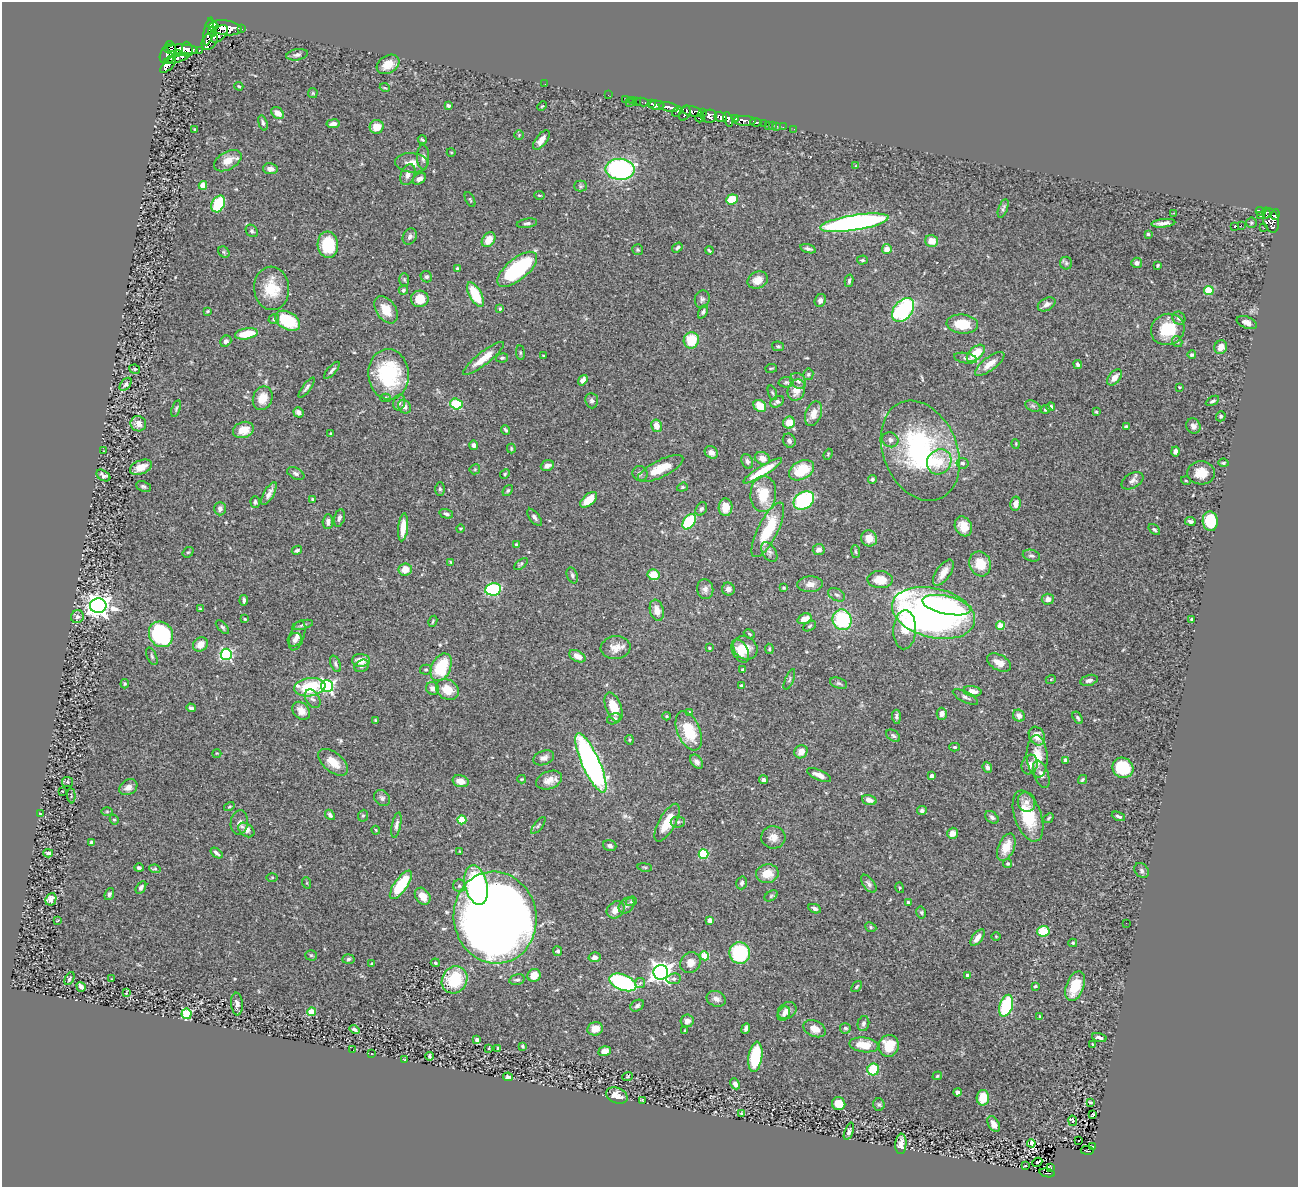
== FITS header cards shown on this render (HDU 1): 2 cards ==
NAXIS1  =                 1296
NAXIS2  =                 1185

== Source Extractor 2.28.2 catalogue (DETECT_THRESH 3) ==
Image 1296 x 1185 px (HDU 1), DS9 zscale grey, 1 PNG px = 1 image px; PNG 1300 x 1189 px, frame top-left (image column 1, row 1185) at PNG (2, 2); each listed source drawn as its Kron ellipse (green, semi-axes under 4 px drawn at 4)
Background 0.74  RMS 0.03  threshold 0.0895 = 3 sigma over >= 5 px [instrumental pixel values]
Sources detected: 495; all 495 listed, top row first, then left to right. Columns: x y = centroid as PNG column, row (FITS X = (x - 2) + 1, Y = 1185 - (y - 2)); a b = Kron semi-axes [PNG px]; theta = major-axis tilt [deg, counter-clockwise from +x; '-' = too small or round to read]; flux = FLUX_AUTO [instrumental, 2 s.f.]
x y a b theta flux
212 24 6 4 -7 370
225 28 16 7 -7 1700
241 29 3 3 - 54
209 31 14 4 80 1000
213 31 5 3 - 290
219 34 10 6 49 680
210 41 9 7 53 510
171 46 6 3 -52 220
187 49 8 5 -86 730
181 50 17 5 0 470
199 50 3 3 - 70
168 54 10 7 60 840
178 54 4 3 - 190
297 55 11 5 10 7
176 58 13 4 16 20
171 59 3 2 - 79
388 64 12 8 31 26
168 65 10 4 46 320
545 84 2 2 - 9
239 86 4 3 - 2.2
385 88 5 3 - 1.8
313 93 5 4 - 2.3
608 95 2 2 - 11
626 99 2 2 - 4.8
632 100 2 2 - 12
636 102 3 2 - 20
642 102 7 3 -8 20
629 103 2 2 - 25
652 104 3 3 - 130
657 105 8 4 -3 650
448 106 4 3 - 4
542 106 5 3 - 1.8
669 107 10 4 -10 690
692 111 10 5 -12 520
677 112 6 3 37 220
278 113 7 5 -45 17
685 113 8 5 67 440
702 113 3 3 - 130
709 116 8 6 9 690
720 117 6 5 - 860
700 118 4 3 - 64
728 119 7 4 -72 280
735 119 4 3 - 350
745 121 11 5 -1 620
756 122 5 3 - 94
263 123 8 4 -74 4.1
333 124 6 3 7 8.7
764 124 4 3 - 70
772 125 3 2 - 21
768 126 3 2 - 4.8
777 126 3 2 - 8.7
377 127 7 6 - 32
783 127 3 2 - 2.7
195 129 3 2 - 2.4
794 129 2 2 - 7.7
519 135 5 4 - 2.4
422 140 5 3 - 2.7
541 140 11 5 52 16
451 152 4 3 - 1.6
423 157 12 6 -89 8.9
228 161 15 9 29 25
412 163 16 10 -4 20
856 166 4 4 - 2
270 169 7 5 -10 9.9
620 169 14 10 -2 360
408 175 11 7 67 10
419 179 7 5 33 9.9
203 185 4 4 - 35
580 186 6 5 - 3.6
539 195 5 3 - 1.9
732 199 6 5 - 45
470 200 8 3 -63 2.3
218 204 9 6 62 100
1003 208 10 4 70 4.8
1261 211 5 3 - 140
1174 213 3 2 - 1.7
1266 213 5 3 - 150
1275 215 5 4 - 240
1260 216 3 2 - 4.4
1271 221 12 8 -75 410
527 223 10 4 9 5
854 223 35 7 9 670
1163 223 12 3 5 9.8
1251 223 5 5 - 3.2
1241 225 2 2 - 3900
1234 226 3 3 - 210
1264 228 2 2 - 8.6
252 231 7 5 -49 4.1
1148 234 3 3 - 2.4
410 237 8 6 61 6.8
489 240 8 6 52 24
931 241 6 6 - 23
328 245 13 10 -84 93
677 248 6 4 37 3.9
808 249 8 4 -16 5.8
887 249 5 5 - 17
638 250 5 5 - 2.8
709 250 4 3 - 2.3
224 252 6 5 - 3
862 260 5 4 - 2.8
1066 263 6 6 - 4
1137 263 5 5 - 7
1158 265 4 3 - 2.4
457 269 4 3 - 3.8
517 269 24 10 40 190
426 277 6 5 - 4.5
404 279 6 5 - 3
758 280 10 8 26 21
849 281 6 3 78 3.7
272 288 22 17 -86 59
403 290 4 4 - 4.4
1209 291 5 4 - 84
475 295 13 6 -61 68
420 299 9 8 - 38
702 299 9 7 74 5.9
820 300 7 5 65 7
1047 304 9 6 28 9.4
500 309 4 4 - 3.7
386 310 15 9 -55 35
903 310 13 9 50 260
208 311 4 3 - 2.8
703 312 7 4 65 4
1179 318 7 6 - 5.8
274 319 5 5 - 3.7
288 321 13 8 -29 88
1247 322 10 6 -22 9.9
962 324 15 9 -5 55
1168 329 17 15 24 64
246 334 12 5 10 44
691 340 8 7 - 59
226 341 6 5 - 7.2
1177 341 6 4 -58 3.4
778 346 6 4 -10 3.7
1221 347 7 6 - 17
520 353 7 3 -82 2.7
976 353 11 6 42 46
543 355 3 2 - 1.2
1192 355 4 3 - 4.9
483 358 25 6 38 31
502 358 6 4 11 3.6
966 358 12 5 -10 6.8
990 364 17 6 37 23
1078 364 4 3 - 5.2
771 368 6 3 8 2
135 369 5 4 - 3.3
332 370 11 4 48 5.2
389 374 25 20 -85 160
808 374 6 5 - 4
1114 377 9 5 49 17
583 380 5 4 - 13
798 381 9 7 -43 7.9
786 382 7 5 2 3.7
126 384 7 4 50 4.4
1179 387 3 2 - 1.5
306 388 12 4 53 5.4
796 390 11 8 68 23
772 393 7 3 -71 2.7
263 398 12 9 67 27
386 398 5 4 - 3.2
592 401 8 6 -85 5.9
1212 401 7 4 29 4.4
399 402 8 5 77 6.2
777 402 7 5 32 5.9
456 404 6 5 - 95
760 406 7 5 -42 35
1033 406 8 5 -25 4.3
404 407 7 6 - 7.7
1050 407 4 4 - 7.3
176 409 9 4 73 3.5
1046 409 5 4 - 3.1
298 412 5 4 - 7.9
1096 412 3 3 - 2
813 414 13 8 70 20
1221 416 5 4 - 3.5
789 423 6 6 - 29
138 424 8 7 - 11
656 426 6 5 - 20
1126 426 4 3 - 2.6
1193 426 8 7 - 9
243 430 11 8 18 31
506 430 5 3 - 3.1
330 433 3 2 - 1.9
890 440 8 7 - 7.2
789 441 7 6 - 6.1
1016 444 5 3 - 1.7
473 445 5 4 - 5.9
511 448 5 3 - 2.6
104 451 2 2 - 1.2
920 451 52 37 -68 340
1175 451 5 4 - 7.2
711 452 7 5 -35 11
828 454 6 4 69 2.6
762 458 8 6 -21 16
747 461 8 5 -67 5.7
939 462 13 11 55 42
962 463 6 5 - 6.4
1224 463 5 4 - 3.3
547 465 7 5 22 9.4
141 467 11 7 23 22
475 469 5 5 - 2.7
660 469 25 8 26 45
802 470 13 9 28 65
763 471 22 5 32 60
1201 473 14 11 -4 32
296 474 9 5 -25 6.4
505 474 5 4 - 2.7
640 474 8 7 - 5.6
103 476 7 5 -33 6.1
872 479 4 4 - 3.7
1132 481 12 7 31 8.8
1186 481 5 3 - 1.6
143 486 7 5 -24 4.1
682 487 5 4 - 2.7
440 489 7 5 -89 3.6
508 491 6 4 50 3.4
269 494 13 5 61 11
763 494 18 13 86 57
312 499 3 3 - 2.9
589 500 10 5 41 36
804 501 11 8 32 180
255 502 5 4 - 3.9
1016 504 7 5 80 15
726 507 9 7 88 26
220 509 7 5 90 7.7
701 509 7 5 60 4.6
446 514 7 4 -16 4.9
534 517 10 5 -53 5.8
339 518 9 5 76 6.6
1190 521 5 4 - 4.9
1210 521 10 7 -86 96
328 522 7 5 88 7.3
689 522 8 5 54 110
963 526 10 8 -62 23
403 527 14 5 84 29
460 529 4 3 - 1.9
768 530 30 10 63 93
1154 530 6 4 -41 4.1
869 538 8 8 - 19
516 545 4 3 - 4.1
297 550 5 4 - 3.6
819 550 6 5 - 8.2
188 552 6 4 38 2.7
769 552 11 6 -59 8
856 552 7 4 -83 3
1031 556 9 5 -15 5.4
451 562 4 3 - 2.2
521 564 8 4 36 3.5
980 564 13 10 -71 41
405 569 7 6 - 23
943 573 15 7 55 20
572 575 8 5 -69 5.1
654 575 6 5 - 31
880 580 13 8 -3 30
810 584 13 8 4 14
784 588 4 3 - 2.5
493 589 8 6 9 190
705 589 10 8 -84 9.5
728 589 6 6 - 8.4
837 595 9 6 -28 5.2
1048 599 6 5 - 9.2
244 600 5 3 - 4.6
946 605 25 9 -12 140
98 606 8 7 - 1900
200 609 3 3 - 2
657 610 11 7 -76 16
934 613 42 24 -14 1400
77 617 7 6 - 7.7
245 619 4 4 - 1.7
804 619 7 5 21 21
1192 619 3 3 - 2.5
842 620 10 9 - 130
433 621 6 3 61 2.3
303 625 11 4 16 4.8
809 626 7 4 29 3.2
1000 626 4 4 - 60
222 627 8 4 -47 4
905 630 19 11 88 44
161 634 13 11 -54 240
749 634 6 4 -24 2.5
297 636 15 7 73 13
295 640 7 6 - 6.5
200 644 8 6 42 20
616 648 15 11 8 20
709 648 4 3 - 2.9
745 648 13 11 -40 30
769 649 5 3 - 2.4
740 651 12 7 -61 19
226 654 5 5 - 270
152 656 9 4 -66 4
577 656 9 5 -28 16
361 660 9 6 -2 21
999 663 13 7 -28 18
335 664 9 5 -69 5.2
362 666 8 5 28 6.3
441 667 15 9 65 110
426 670 6 5 - 2.8
743 670 4 3 - 3.4
789 679 11 4 67 3.6
1051 679 5 3 - 1.8
1089 680 9 5 14 7.5
839 683 9 5 -17 4.7
125 684 5 3 - 2.4
327 686 6 6 - 360
742 686 4 4 - 7.9
310 687 16 9 8 110
433 689 7 6 - 11
447 690 12 9 -36 32
972 691 9 5 -8 15
965 697 14 5 -26 6.4
312 699 10 6 -56 7.6
614 707 15 7 -70 41
191 708 5 3 - 4.4
301 711 10 7 -47 19
690 713 4 4 - 7
942 714 6 5 - 12
667 716 4 4 - 2.3
1019 716 6 5 - 13
896 717 7 4 -88 4.7
1078 718 7 4 -58 3.5
614 719 7 5 23 5.9
375 720 3 2 - 1.7
689 731 21 11 -67 72
893 736 8 5 -37 4.2
1037 736 10 7 -60 24
629 740 5 3 - 2.3
955 747 5 4 - 2.8
801 752 7 6 - 20
217 753 4 3 - 1.6
1037 756 21 10 -87 41
544 758 11 7 19 9.7
1065 760 4 3 - 9.3
333 762 18 9 -38 31
697 762 8 5 -52 8.7
591 763 32 9 -66 680
1030 764 10 7 70 12
987 767 6 4 -68 7
1123 768 11 10 - 100
1041 774 14 7 -70 11
819 775 13 5 -24 14
932 776 4 3 - 8.9
522 779 4 3 - 2.3
549 780 13 9 20 20
764 780 4 3 - 6.9
1082 780 5 3 - 3.1
460 781 8 5 -15 20
68 782 5 5 - 3.2
128 787 9 7 32 14
62 791 3 2 - 1.2
71 796 8 3 -86 2.5
382 798 9 7 -46 6.7
869 800 7 4 -16 9.5
1026 802 10 8 -74 12
229 806 5 4 - 2.4
922 810 5 4 - 5.9
107 812 6 4 0 2.8
40 814 3 2 - 1.8
330 815 6 4 -47 4.6
363 816 6 5 - 3.1
1028 816 26 13 -70 90
1118 816 7 3 -21 3.8
992 817 7 5 -41 5.6
1048 818 5 3 - 3
114 820 5 4 - 2.9
462 820 4 4 - 75
678 822 7 5 4 4.7
239 823 12 8 82 11
667 823 21 8 61 45
396 825 13 4 78 8
538 826 10 3 50 3.6
246 830 9 6 -37 14
376 830 4 3 - 2
952 833 6 5 - 15
773 837 12 11 - 17
91 842 4 3 - 3.5
610 846 7 5 -19 7.1
1006 847 14 8 67 33
460 851 3 2 - 2
48 853 5 3 - 4.8
216 853 7 3 -38 5.1
703 854 5 4 - 120
1008 863 4 4 - 3.9
645 867 7 3 -9 2.6
139 868 4 3 - 3.3
155 869 6 4 -8 2.5
1142 871 8 6 -49 5.1
767 874 11 9 9 31
272 877 5 3 - 1.9
307 883 6 4 -72 1.9
742 883 6 5 - 4.8
869 884 10 5 -52 6.1
401 885 17 6 55 89
476 885 20 11 -76 170
459 886 6 6 - 6
141 887 7 4 58 5.2
900 888 5 4 - 2.4
109 894 6 4 68 5
423 896 9 7 -52 22
771 896 7 4 32 3.1
51 899 6 5 - 9.5
631 901 6 4 21 2.9
908 902 4 3 - 2.8
626 905 9 6 48 5.9
815 909 6 4 -24 5.5
615 910 10 7 40 17
921 912 6 4 -75 3.2
495 918 46 41 -80 3200
710 920 4 3 - 14
57 921 4 2 - 1.5
1126 923 2 2 - 2.4
871 927 6 4 -24 2.9
1043 931 6 5 - 60
996 936 5 3 - 1.6
977 937 10 5 53 14
1073 943 4 3 - 2.4
558 951 5 4 - 4.9
740 953 11 10 - 140
311 955 5 5 - 3.1
704 956 4 4 - 74
595 957 6 5 - 8.4
348 959 6 4 5 4
435 963 4 3 - 2.4
690 963 11 9 50 18
372 964 4 3 - 1.9
661 972 7 7 - 1300
534 975 7 6 - 27
967 975 4 3 - 6.2
69 979 7 4 62 4.7
112 979 3 2 - 1.3
674 979 7 5 7 5
454 980 14 12 56 100
517 980 8 5 13 5.2
623 982 14 7 -22 280
640 983 5 5 - 3.9
1035 986 3 3 - 2.7
1075 986 15 9 69 59
81 987 5 4 - 8
857 987 6 3 49 2.6
126 993 3 2 - 1.5
716 999 10 7 -20 10
237 1004 11 6 -85 9.8
637 1006 7 5 31 5.6
1006 1006 11 6 72 130
787 1010 10 7 33 14
312 1012 4 4 - 55
187 1014 5 5 - 120
784 1014 8 5 62 6.7
1040 1016 4 3 - 3.3
687 1021 6 6 - 11
863 1024 8 5 77 5
746 1028 5 3 - 5.6
845 1028 5 5 - 4.2
595 1029 8 6 19 23
815 1029 12 7 -24 21
354 1030 5 3 - 4.2
685 1031 3 3 - 4.1
1099 1037 7 3 -13 6.1
477 1039 3 3 - 6.9
1092 1044 3 2 - 1.4
864 1045 14 7 -8 41
523 1046 4 3 - 2.4
889 1046 11 10 - 46
489 1048 3 2 - 1.6
498 1048 4 3 - 2.8
353 1050 3 2 - 5.4
605 1051 6 5 - 14
371 1054 3 2 - 1.3
429 1056 4 3 - 3.4
755 1057 15 7 81 110
404 1059 3 2 - 1.3
873 1070 6 6 - 78
937 1076 5 3 - 2.5
508 1077 5 3 - 4.7
628 1077 5 3 - 1.9
735 1084 5 4 - 10
957 1092 4 4 - 6.5
617 1095 11 7 -23 17
983 1098 8 6 88 34
642 1100 3 2 - 1.7
1090 1102 3 3 - 2.4
839 1104 7 6 - 32
879 1104 6 5 - 3.5
742 1114 4 3 - 3.5
1093 1114 3 2 - 2.1
1073 1121 5 3 - 53
994 1124 8 5 -60 11
849 1131 9 4 70 4.9
1078 1141 3 2 - 3.2
1031 1143 4 3 - 43
901 1144 10 5 85 13
1092 1146 3 2 - 17
1087 1150 6 4 -7 33
1037 1162 5 3 - 2.8
1025 1166 3 2 - 1.2
1051 1168 3 3 - 20
1047 1173 7 3 -12 43